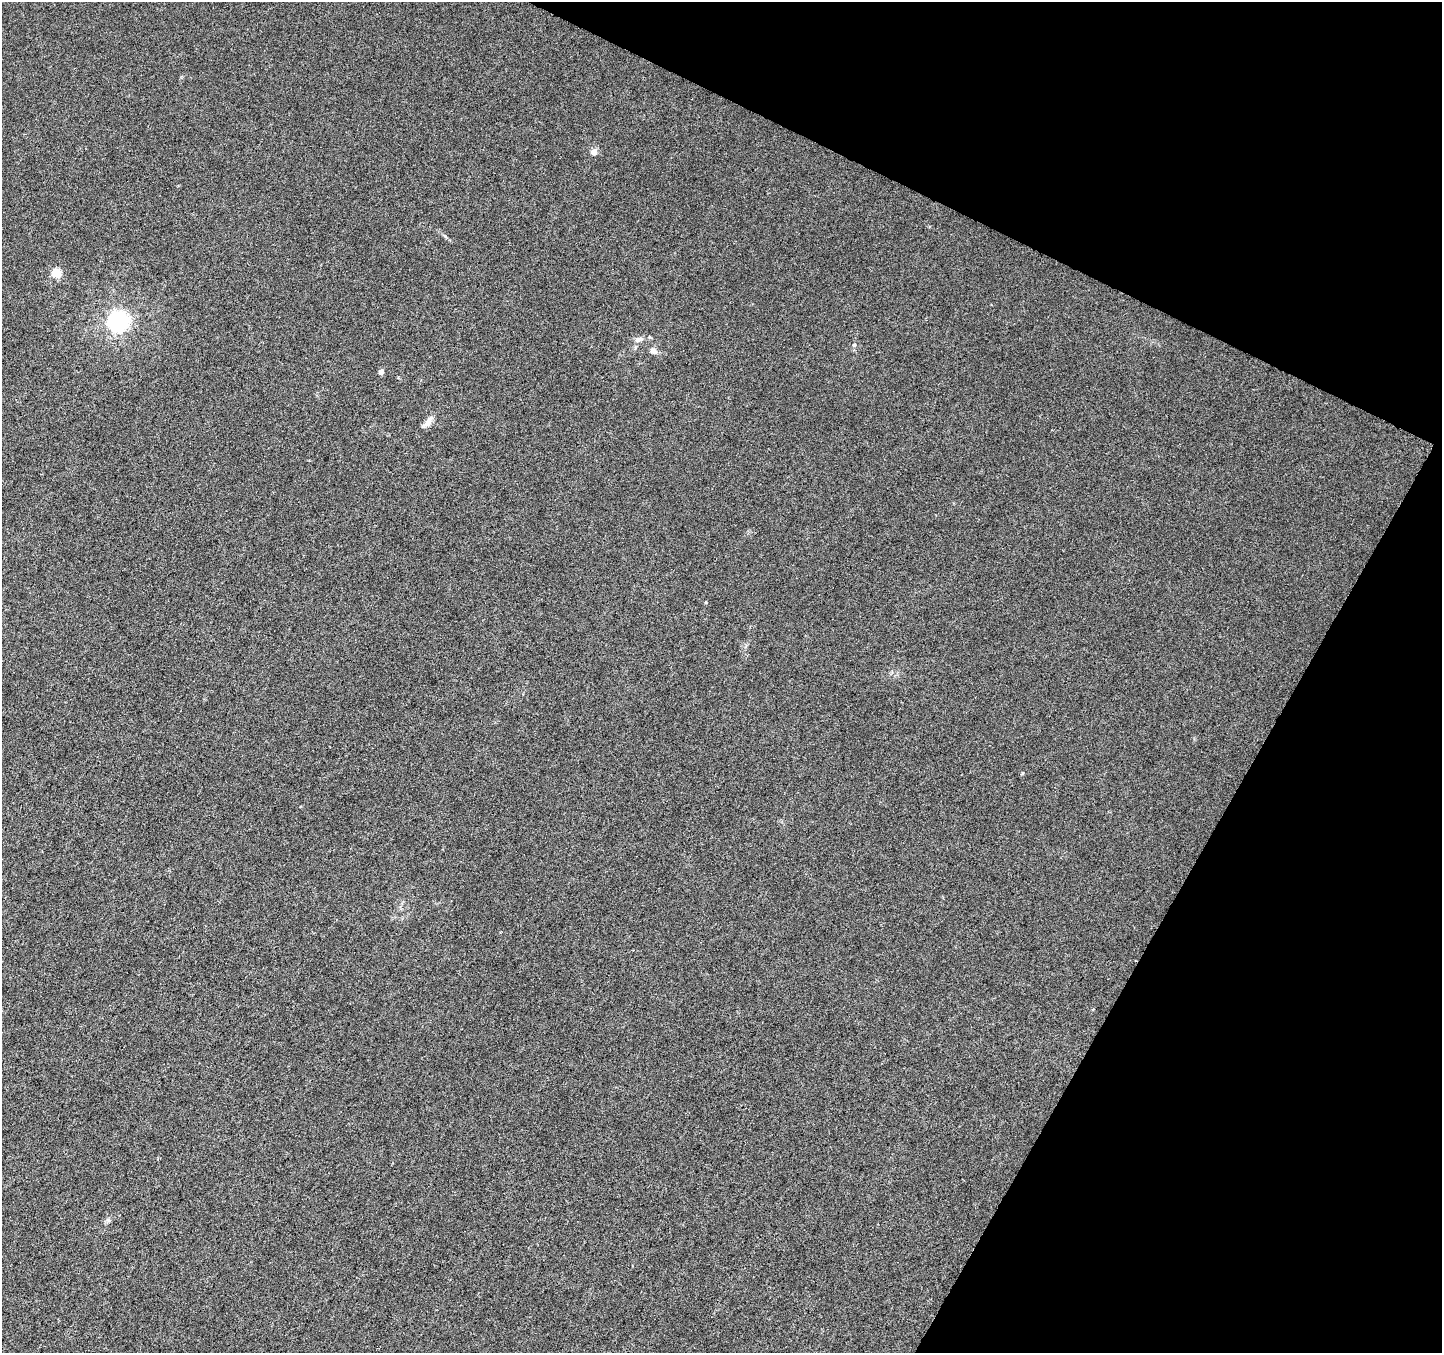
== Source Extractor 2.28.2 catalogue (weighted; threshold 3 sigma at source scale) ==
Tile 8 of 4 x 4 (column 4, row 2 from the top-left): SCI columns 4323-5762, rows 2901-4251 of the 5771 x 5868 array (HDU 1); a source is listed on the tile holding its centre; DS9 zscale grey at full resolution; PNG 1444 x 1355 px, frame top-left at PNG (2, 2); no overlay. Shown black and unused: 23% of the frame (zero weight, under 3 of 6 exposures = <1% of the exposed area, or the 3 px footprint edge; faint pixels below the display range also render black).
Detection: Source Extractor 2.28.2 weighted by HDU 2 'WHT'; one run over the whole footprint, this tile lists its part. Background 0.00617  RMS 0.0033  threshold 0.0134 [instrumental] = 3 sigma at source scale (4.09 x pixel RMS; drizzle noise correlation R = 1.36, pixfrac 0.8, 0.0396/0.0396 arcsec/px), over >= 5 px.
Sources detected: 11; all 11 listed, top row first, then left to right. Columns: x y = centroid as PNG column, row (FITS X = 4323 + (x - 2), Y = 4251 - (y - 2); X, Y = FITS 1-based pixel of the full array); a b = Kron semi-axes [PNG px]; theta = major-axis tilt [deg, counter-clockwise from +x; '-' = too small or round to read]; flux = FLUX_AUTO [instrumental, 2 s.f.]
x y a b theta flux
593 152 10 8 9 1.3
56 273 7 6 - 5.9
118 321 7 7 - 170
638 339 12 6 18 1.4
854 345 6 5 - 0.64
653 351 9 7 -23 1.3
381 372 5 4 - 1.8
428 421 18 7 56 2
706 602 5 3 - 0.26
1093 1009 4 3 - 0.27
108 1220 6 5 - 0.55
Unlisted compact peaks at least as high as the median listed source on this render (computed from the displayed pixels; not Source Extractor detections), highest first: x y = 1022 773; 445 236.